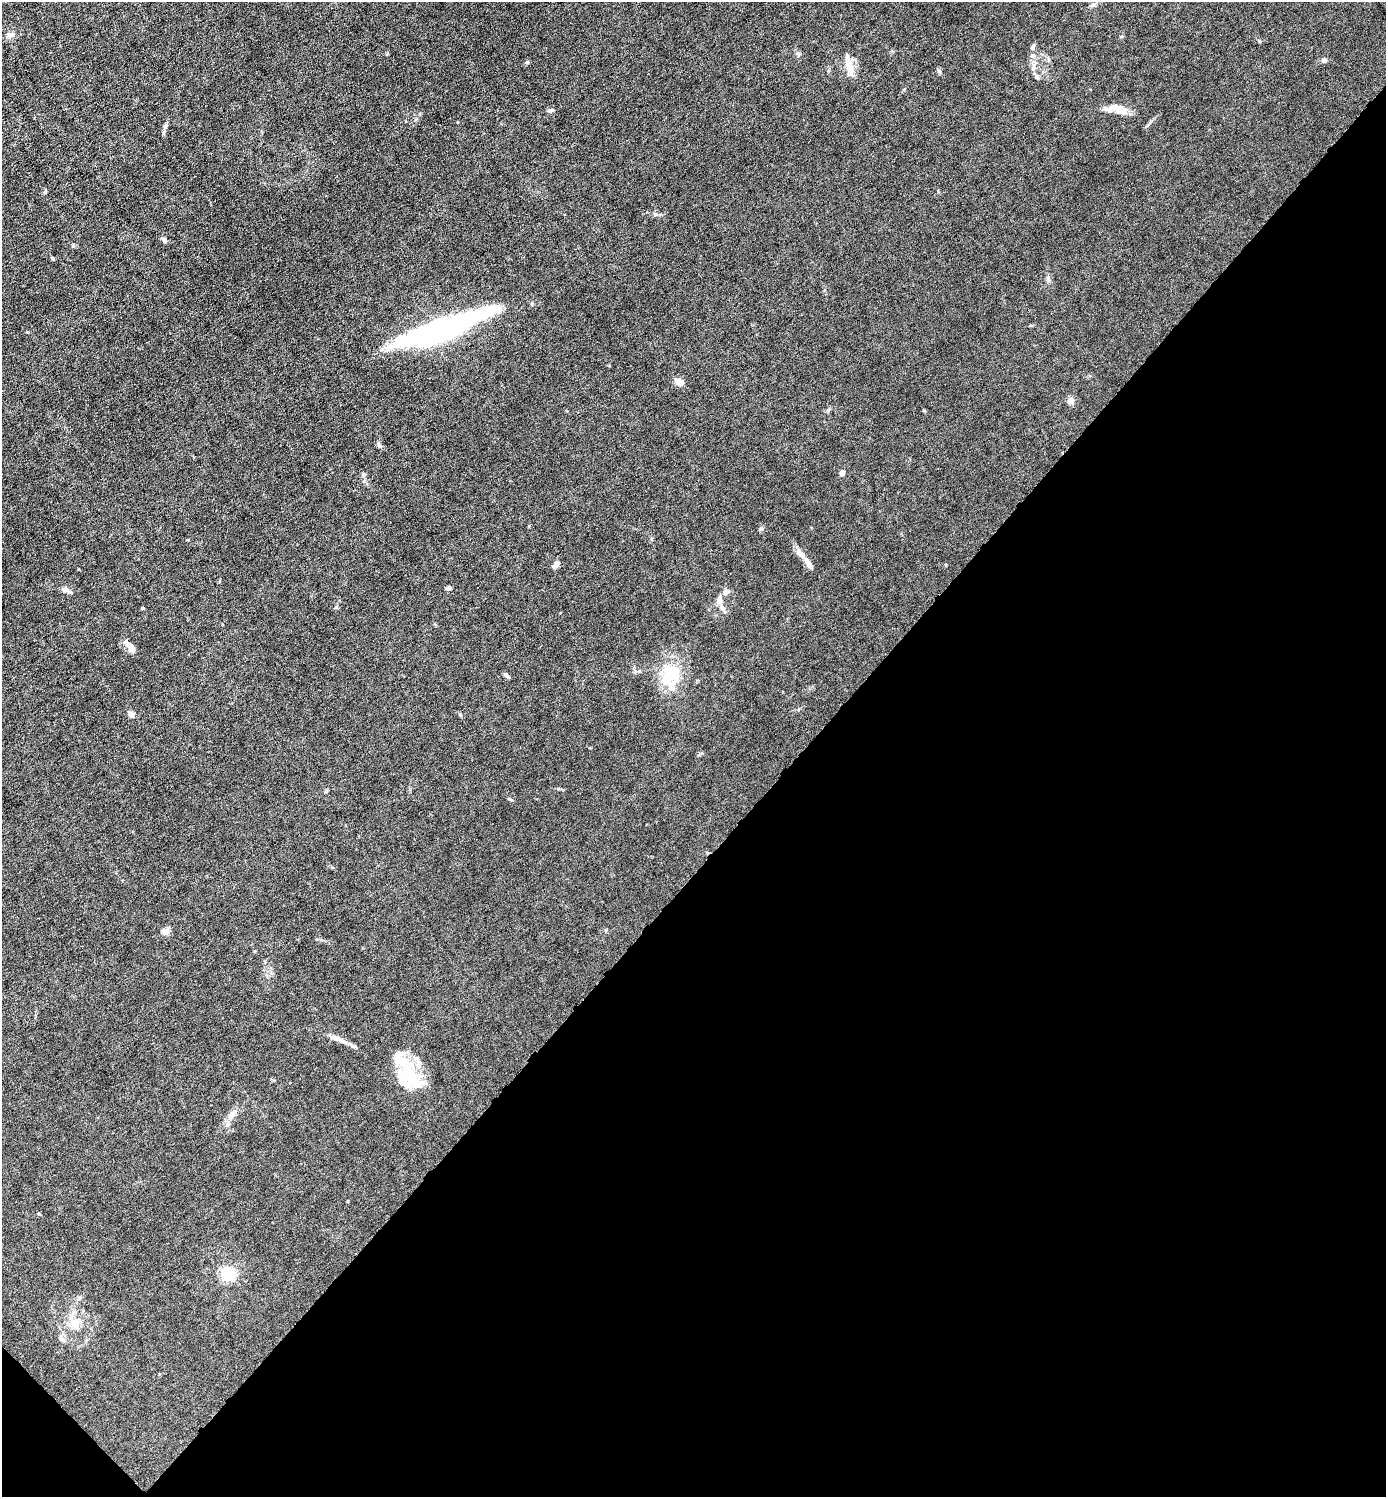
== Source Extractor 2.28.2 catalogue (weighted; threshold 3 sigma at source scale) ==
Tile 15 of 4 x 4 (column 3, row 4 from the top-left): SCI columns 2919-4302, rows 1-1495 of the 5980 x 5980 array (HDU 1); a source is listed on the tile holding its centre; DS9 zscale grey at full resolution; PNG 1388 x 1499 px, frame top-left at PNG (2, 2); no overlay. Shown black and unused: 43% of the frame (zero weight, under 6 of 12 exposures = <1% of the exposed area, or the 3 px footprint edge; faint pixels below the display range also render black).
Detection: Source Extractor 2.28.2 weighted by HDU 2 'WHT'; one run over the whole footprint, this tile lists its part. Background 0.0152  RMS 0.0031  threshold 0.0127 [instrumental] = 3 sigma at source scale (4.09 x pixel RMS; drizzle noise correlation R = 1.36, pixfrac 0.8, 0.05/0.05 arcsec/px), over >= 5 px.
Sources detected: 55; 4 inside a brighter object's white glare — not listed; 7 inside a brighter listed object's ellipse — not listed separately; the other 44 listed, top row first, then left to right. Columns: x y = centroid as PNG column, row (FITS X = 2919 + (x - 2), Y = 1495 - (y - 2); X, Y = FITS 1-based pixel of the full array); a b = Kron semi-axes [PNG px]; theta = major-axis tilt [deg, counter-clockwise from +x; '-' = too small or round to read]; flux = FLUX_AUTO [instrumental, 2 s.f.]
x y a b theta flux
1093 5 7 5 20 0.64
10 35 9 6 17 0.88
798 54 7 4 -20 0.4
1324 60 6 5 - 0.87
527 62 6 4 45 0.39
1033 66 12 4 85 1
849 67 24 9 -76 3.4
939 72 6 4 -62 0.54
1037 77 7 6 - 0.7
1116 108 23 12 -8 3.8
550 110 7 6 - 0.68
165 126 7 5 46 0.54
164 240 7 5 -45 0.8
53 258 5 3 - 0.28
440 329 79 20 19 70
680 382 7 6 - 2.9
1070 401 8 7 - 1.5
828 410 6 4 45 0.42
924 410 5 3 - 0.25
379 446 7 5 -39 0.66
842 473 4 4 - 2.8
364 474 6 5 - 0.5
761 529 5 5 - 0.43
809 564 18 6 -58 1.7
556 565 9 6 50 1.3
448 588 7 5 34 0.59
65 590 9 7 -25 1
726 592 10 6 34 1.1
719 600 12 7 -89 1.4
142 608 4 3 - 0.36
131 648 11 7 -63 1.9
670 675 34 19 51 11
507 676 10 4 -42 0.57
131 714 4 4 - 2.8
510 799 8 3 -30 0.35
166 932 11 8 23 1.5
338 1038 24 6 -29 2.2
396 1056 15 10 -86 2.2
404 1075 24 18 28 9.4
232 1115 13 7 57 1.7
39 1214 5 3 - 0.27
228 1274 6 5 - 57
76 1324 20 13 -77 4.1
62 1339 11 5 -41 0.92
Unlisted compact peaks at least as high as the median listed source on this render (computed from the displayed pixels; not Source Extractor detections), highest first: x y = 1048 278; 1151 121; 27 332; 655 214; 336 607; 45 192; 1259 41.